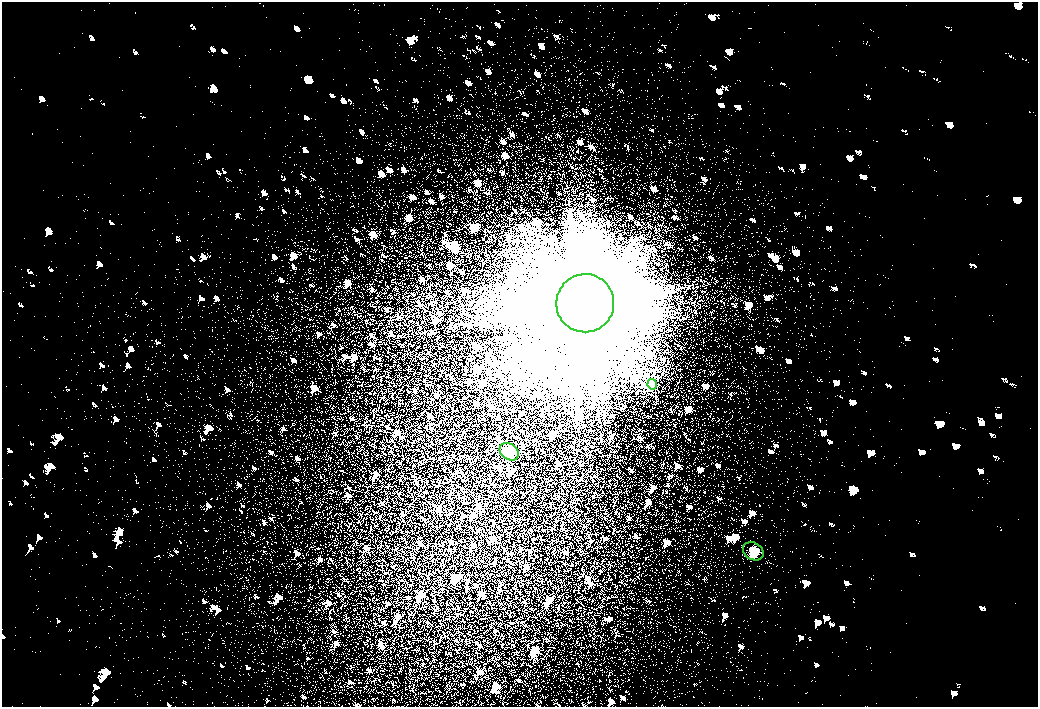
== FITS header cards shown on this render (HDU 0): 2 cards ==
NAXIS1  =                 2072
NAXIS2  =                 1410

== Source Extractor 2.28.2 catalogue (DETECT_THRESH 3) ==
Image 2072 x 1410 px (HDU 0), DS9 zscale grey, zoomed out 1/2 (1 PNG px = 2 x 2 image px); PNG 1040 x 709 px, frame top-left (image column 1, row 1410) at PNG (2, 2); each listed source drawn as its Kron ellipse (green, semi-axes under 4 px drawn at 4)
Background 80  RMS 28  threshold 83.2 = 3 sigma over >= 5 px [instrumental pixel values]
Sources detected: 4; all 4 listed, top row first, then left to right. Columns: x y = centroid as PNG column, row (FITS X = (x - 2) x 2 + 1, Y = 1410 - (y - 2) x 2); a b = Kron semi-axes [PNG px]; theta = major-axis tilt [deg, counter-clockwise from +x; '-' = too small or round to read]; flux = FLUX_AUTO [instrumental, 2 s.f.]
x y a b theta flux
585 303 29 29 - 360000
652 384 5 4 - 10000
509 452 10 7 -35 29000
753 551 11 8 -30 33000